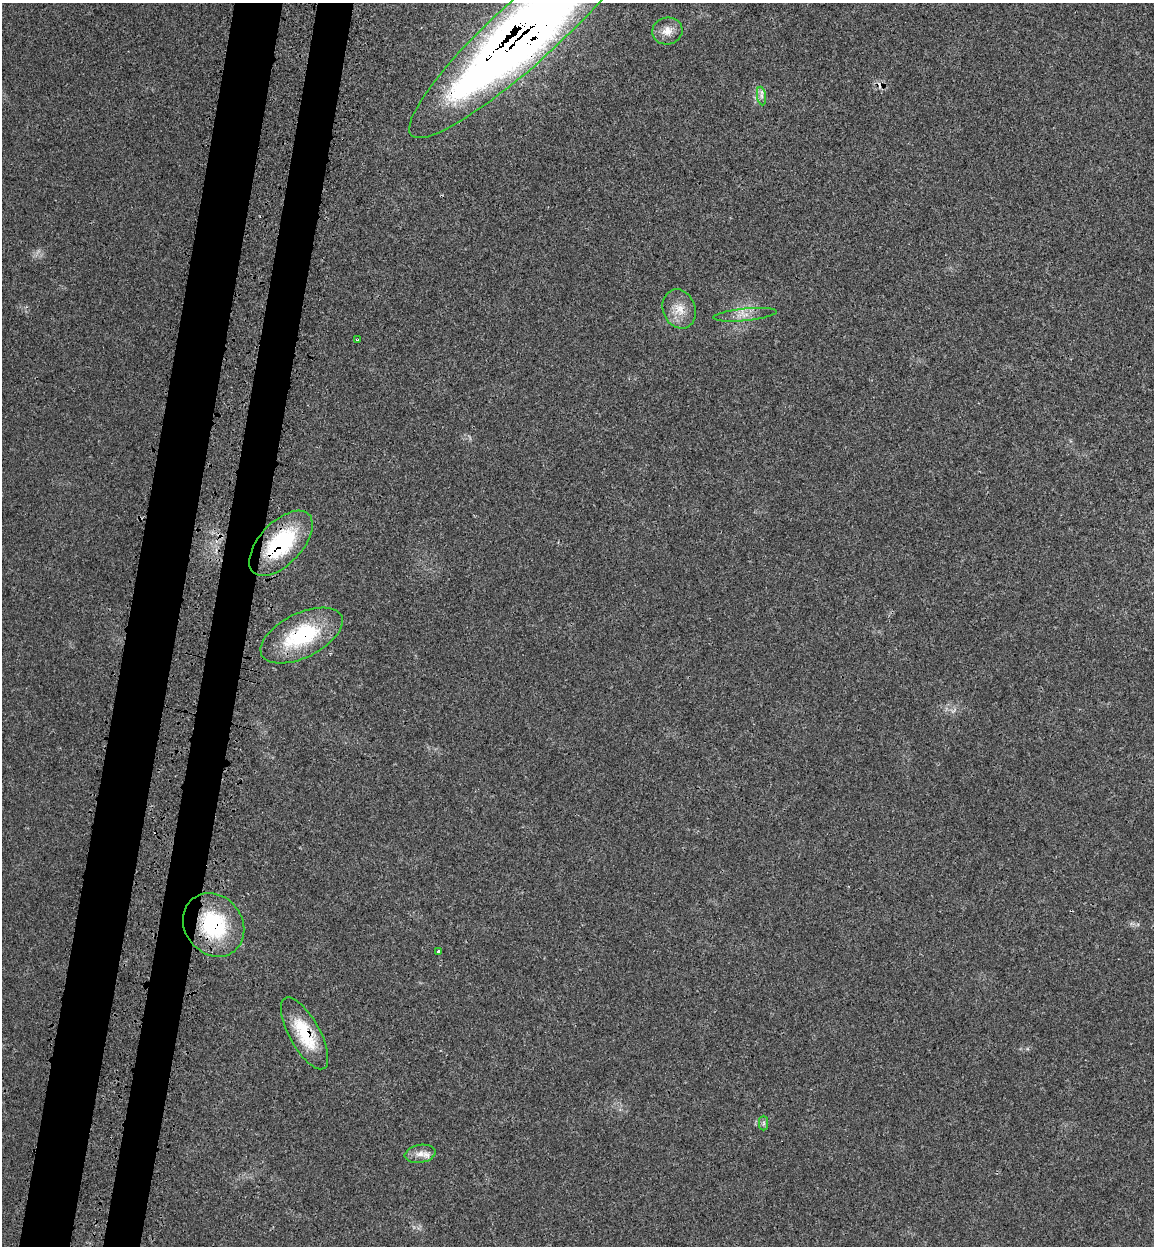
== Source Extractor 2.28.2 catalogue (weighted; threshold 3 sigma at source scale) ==
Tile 7 of 4 x 4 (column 3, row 2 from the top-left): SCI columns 2505-3656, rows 2580-3823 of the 5140 x 5154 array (HDU 1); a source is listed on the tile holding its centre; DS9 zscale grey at full resolution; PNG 1156 x 1248 px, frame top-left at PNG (2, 3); each listed source drawn as its Kron ellipse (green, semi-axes under 4 px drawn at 4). Shown black and unused: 8% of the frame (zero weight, under 3 of 4 exposures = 8% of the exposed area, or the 3 px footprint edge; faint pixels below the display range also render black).
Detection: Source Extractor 2.28.2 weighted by HDU 2 'WHT'; one run over the whole footprint, this tile lists its part. Background 0.0232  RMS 0.0034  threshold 0.0153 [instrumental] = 3 sigma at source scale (4.5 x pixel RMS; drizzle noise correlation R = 1.50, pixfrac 1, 0.05/0.05 arcsec/px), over >= 5 px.
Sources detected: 15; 1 cosmic-ray / hot-pixel residue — neither listed nor drawn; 1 inside a brighter listed object's ellipse — not listed separately; the other 13 listed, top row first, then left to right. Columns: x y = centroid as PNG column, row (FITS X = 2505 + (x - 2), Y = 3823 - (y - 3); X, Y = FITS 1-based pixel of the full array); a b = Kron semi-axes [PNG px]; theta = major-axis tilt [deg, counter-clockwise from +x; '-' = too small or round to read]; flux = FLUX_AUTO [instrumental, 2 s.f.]
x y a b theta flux
667 31 15 13 12 3.6
524 32 153 32 42 440
762 96 9 4 -81 1.1
679 309 20 16 -68 5.6
745 315 32 6 5 3.2
357 340 3 3 - 0.52
281 543 40 21 46 28
302 635 44 22 26 27
214 925 33 28 -51 27
438 951 3 3 - 1.1
304 1033 40 15 -61 15
764 1123 7 4 -90 0.66
420 1154 15 9 9 2.7
Overlapping masked pixels (flux is a lower limit): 5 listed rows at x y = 524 32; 281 543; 302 635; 214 925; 304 1033
Isophote crosses this tile's border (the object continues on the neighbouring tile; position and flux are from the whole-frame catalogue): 1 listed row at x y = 524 32